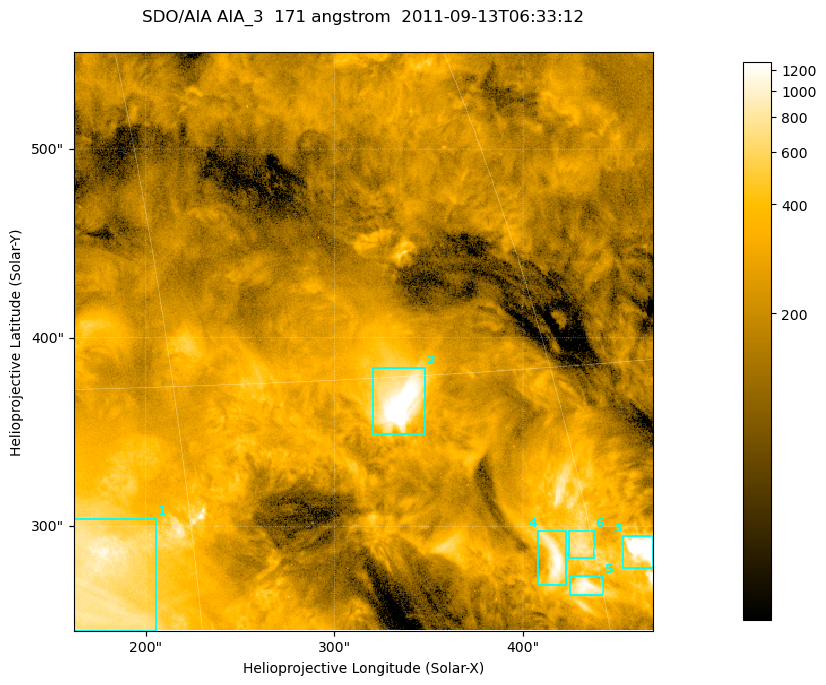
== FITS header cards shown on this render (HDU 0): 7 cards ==
TELESCOP= 'SDO/AIA '
INSTRUME= 'AIA_3   '
WAVELNTH=                  171
WAVEUNIT= 'angstrom'
DATE-OBS= '2011-09-13T06:33:12.34'
CTYPE1  = 'HPLN-TAN'
CTYPE2  = 'HPLT-TAN'

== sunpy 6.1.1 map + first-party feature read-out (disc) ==
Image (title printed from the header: SDO/AIA AIA_3  171 angstrom  2011-09-13T06:33:12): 512 x 512 px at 0.599 arcsec/px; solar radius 953 arcsec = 1590 px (partial field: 3.3% of the solar disc is inside the frame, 100% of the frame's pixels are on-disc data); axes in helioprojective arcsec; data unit not stated in the header (colour bar unlabelled)
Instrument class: DISC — disc imager (sunpy class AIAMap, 171 A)
Bright regions (active regions / flare kernels): reference = the on-disc median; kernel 5 px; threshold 5 sigma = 426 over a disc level ~209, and >= 1.15x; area >= 262 px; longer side >= 6 px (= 3.6 arcsec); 6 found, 6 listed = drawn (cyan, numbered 1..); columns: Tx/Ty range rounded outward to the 2 arcsec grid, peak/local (2 s.f.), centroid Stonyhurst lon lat
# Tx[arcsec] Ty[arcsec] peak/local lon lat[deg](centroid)
1 162..206 244..304 5.2 +12 +24
2 320..348 348..384 10 +24 +29
3 452..470 278..296 11 +32 +24
4 408..424 268..298 6.1 +28 +24
5 424..444 262..274 5.6 +29 +23
6 424..438 282..298 4 +29 +24